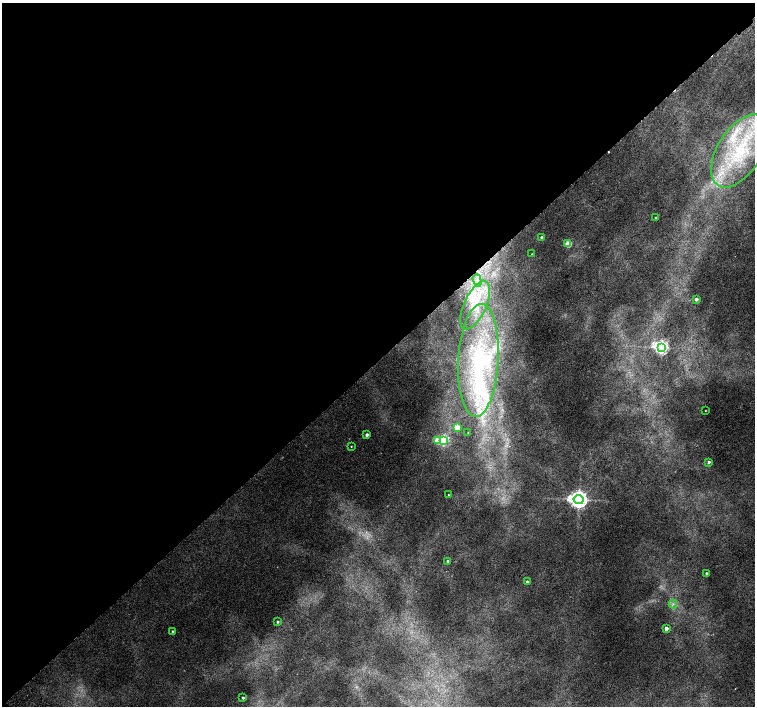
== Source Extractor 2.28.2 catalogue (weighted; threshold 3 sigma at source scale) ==
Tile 5 of 4 x 4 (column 1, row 2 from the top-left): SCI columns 51-1556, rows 3080-4486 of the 6118 x 6093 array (HDU 1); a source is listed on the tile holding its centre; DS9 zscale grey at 2 x 2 block average (1 PNG px = mean of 2 x 2 image px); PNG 757 x 708 px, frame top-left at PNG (2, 3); each listed source drawn as its Kron ellipse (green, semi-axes under 4 px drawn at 4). Shown black and unused: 51% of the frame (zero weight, under 2 of 3 exposures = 3% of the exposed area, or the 3 px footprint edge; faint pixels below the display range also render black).
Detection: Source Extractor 2.28.2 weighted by HDU 2 'WHT'; one run over the whole footprint, this tile lists its part. Background 0.00991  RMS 0.0058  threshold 0.0261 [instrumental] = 3 sigma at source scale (4.5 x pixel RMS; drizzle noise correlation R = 1.50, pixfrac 1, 0.0396/0.0396 arcsec/px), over >= 5 px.
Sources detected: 33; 1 inside a brighter object's white glare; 1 cosmic-ray / hot-pixel residue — neither listed nor drawn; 3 inside a brighter listed object's ellipse — not listed separately; the other 28 listed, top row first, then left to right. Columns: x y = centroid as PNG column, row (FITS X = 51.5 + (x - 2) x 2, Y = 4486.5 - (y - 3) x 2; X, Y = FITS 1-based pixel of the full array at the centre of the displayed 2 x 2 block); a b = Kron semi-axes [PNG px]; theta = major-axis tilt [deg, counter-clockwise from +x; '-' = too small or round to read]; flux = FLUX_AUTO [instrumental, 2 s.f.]
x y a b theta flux
740 151 41 22 58 150
656 218 2 2 - 1.6
542 237 2 2 - 4.3
568 244 3 3 - 36
532 254 2 2 - 0.65
477 280 6 3 -72 4
696 299 2 2 - 5.4
475 305 26 11 66 37
661 347 4 4 - 430
478 360 56 20 87 160
705 411 2 2 - 0.51
457 428 3 3 - 35
468 432 2 2 - 0.5
367 435 2 2 - 5.9
437 440 3 3 - 20
444 440 3 3 - 170
351 446 2 2 - 0.71
709 462 2 2 - 3.6
448 495 2 2 - 0.66
579 499 5 4 - 800
448 561 3 2 - 2.1
707 573 2 2 - 3.8
527 581 2 2 - 2.7
673 604 4 2 - 1.8
277 622 2 2 - 1.8
666 628 2 2 - 9.4
173 632 2 2 - 4.9
243 698 2 2 - 2.1
Isophote crosses this tile's border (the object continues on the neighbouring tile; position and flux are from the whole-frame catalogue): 1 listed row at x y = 740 151